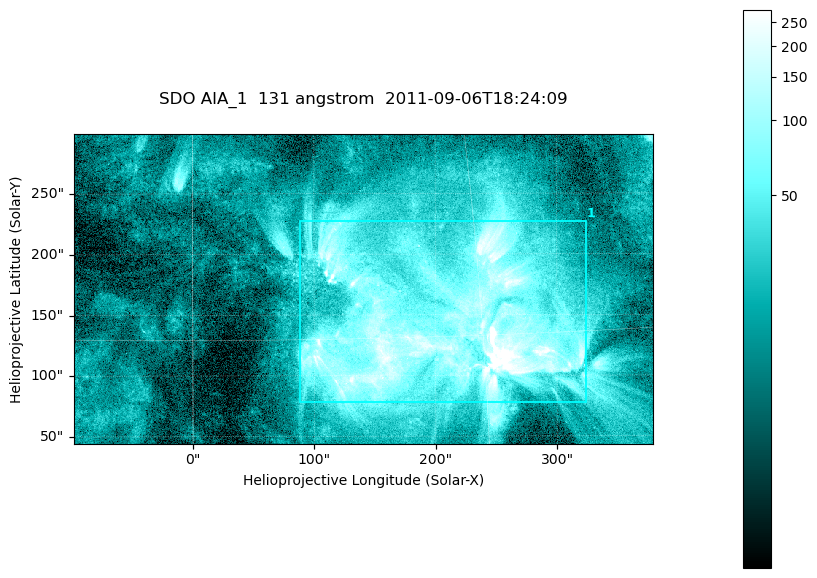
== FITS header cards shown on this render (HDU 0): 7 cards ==
TELESCOP= 'SDO     '           /
INSTRUME= 'AIA_1   '           /
WAVELNTH=                  131 /
WAVEUNIT= 'angstrom'           /
DATE-OBS= '2011-09-06T18:24:09.62' /
CTYPE1  = 'HPLN-TAN'           /
CTYPE2  = 'HPLT-TAN'           /

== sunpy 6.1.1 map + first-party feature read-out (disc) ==
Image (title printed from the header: SDO AIA_1  131 angstrom  2011-09-06T18:24:09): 794 x 424 px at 0.601 arcsec/px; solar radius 952 arcsec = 1585 px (partial field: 4.3% of the solar disc is inside the frame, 100% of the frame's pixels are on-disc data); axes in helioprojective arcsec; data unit not stated in the header (colour bar unlabelled)
Pointing: header CRPIX1/2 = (2043.22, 2045.61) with CRVAL1/2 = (0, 0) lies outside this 794 x 424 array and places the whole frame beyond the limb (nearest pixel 1.29 R_sun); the SolarSoft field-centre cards XCEN/YCEN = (140.5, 171.4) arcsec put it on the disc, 1701 arcsec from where CRPIX/CRVAL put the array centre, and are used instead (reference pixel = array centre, CRVAL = XCEN/YCEN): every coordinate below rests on XCEN/YCEN
Orientation: roll -0.139 deg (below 1 deg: not rotated)
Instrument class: DISC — disc imager (sunpy class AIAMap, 131 A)
Bright regions (active regions / flare kernels): reference = the on-disc median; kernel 7 px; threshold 5 sigma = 77.2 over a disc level ~18.2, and >= 1.15x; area >= 336 px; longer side >= 5 px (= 3 arcsec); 1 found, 1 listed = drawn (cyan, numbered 1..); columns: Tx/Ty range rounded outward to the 2 arcsec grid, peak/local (2 s.f.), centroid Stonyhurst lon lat
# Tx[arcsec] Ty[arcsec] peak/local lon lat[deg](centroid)
1 88..324 78..228 30 +13 +15